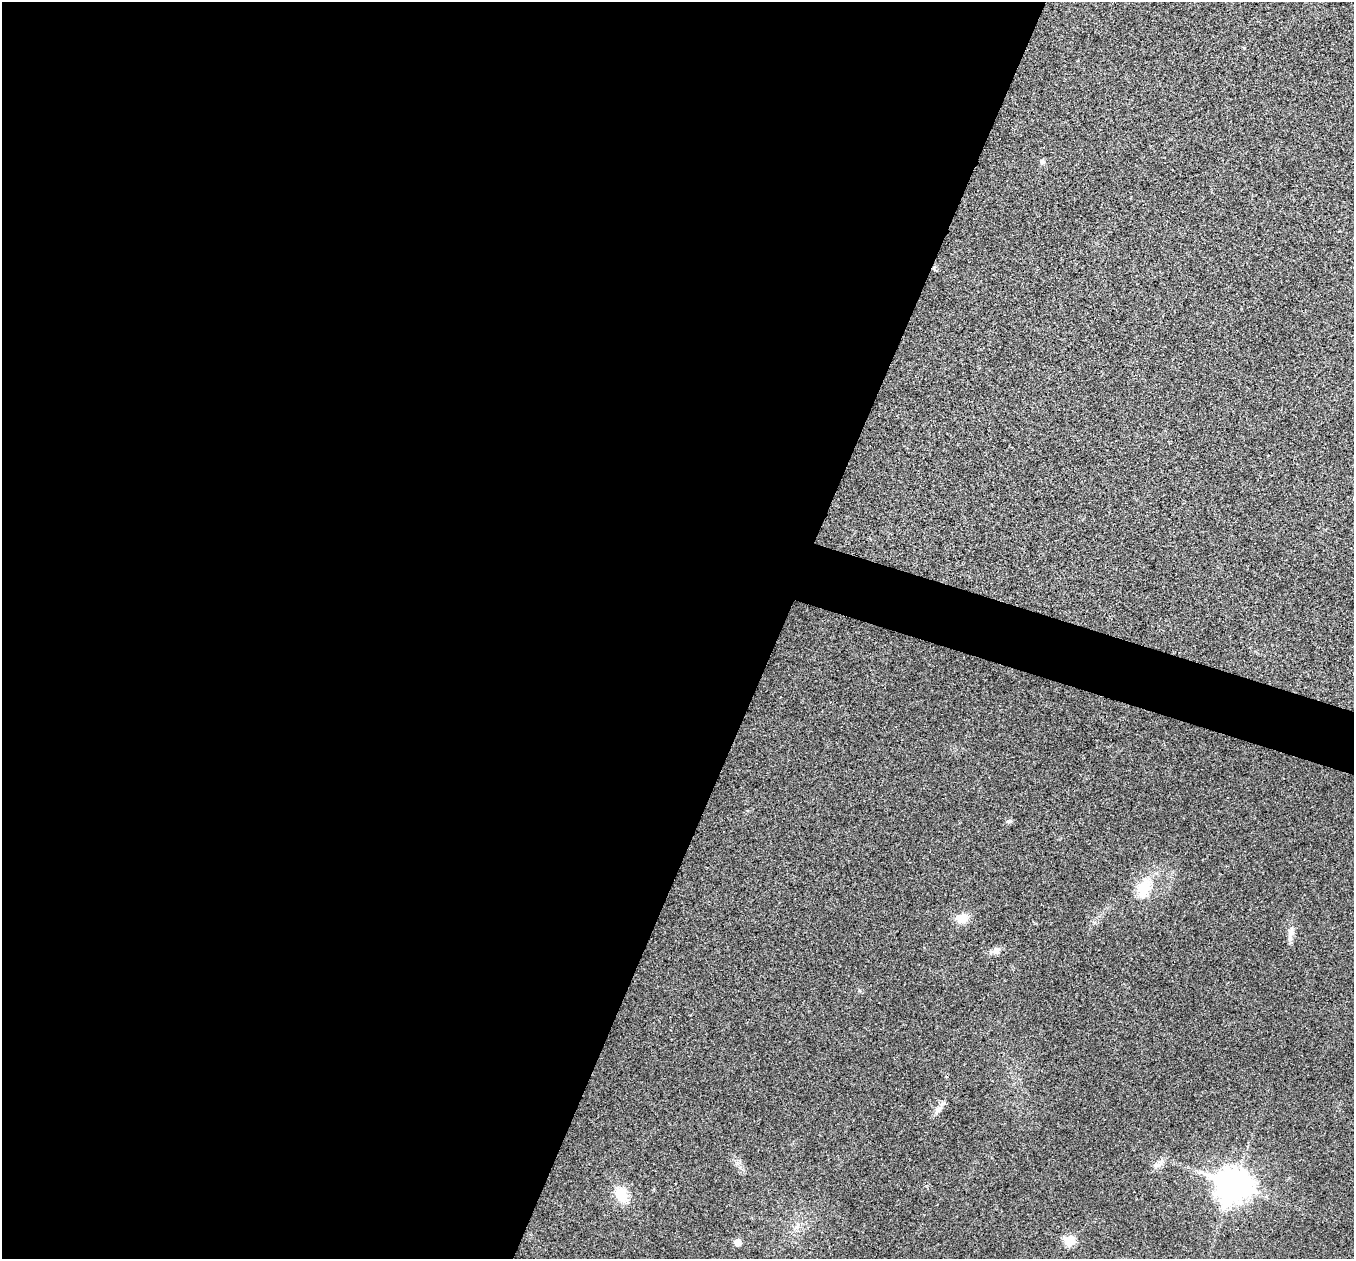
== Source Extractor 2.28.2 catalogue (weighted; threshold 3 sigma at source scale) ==
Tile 5 of 4 x 4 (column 1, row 2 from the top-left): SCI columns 3-1354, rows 2651-3907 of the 5417 x 5431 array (HDU 1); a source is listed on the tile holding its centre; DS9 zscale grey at full resolution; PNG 1356 x 1261 px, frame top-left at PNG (2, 2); no overlay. Shown black and unused: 60% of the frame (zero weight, under 3 of 4 exposures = <1% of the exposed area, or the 3 px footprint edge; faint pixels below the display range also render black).
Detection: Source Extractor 2.28.2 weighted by HDU 2 'WHT'; one run over the whole footprint, this tile lists its part. Background 0.0223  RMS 0.0052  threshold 0.0234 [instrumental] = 3 sigma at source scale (4.5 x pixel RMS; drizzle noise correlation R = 1.50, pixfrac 1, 0.05/0.05 arcsec/px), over >= 5 px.
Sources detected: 12; all 12 listed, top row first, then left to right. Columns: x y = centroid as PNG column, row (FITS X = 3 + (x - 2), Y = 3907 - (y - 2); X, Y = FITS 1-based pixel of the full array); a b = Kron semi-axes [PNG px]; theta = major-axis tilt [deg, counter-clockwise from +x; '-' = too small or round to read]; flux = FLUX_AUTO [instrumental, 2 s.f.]
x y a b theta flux
1042 161 6 6 - 1.4
1009 821 8 5 16 1.2
1143 889 27 17 70 14
962 918 12 10 9 7.8
1291 931 15 9 78 3.6
995 951 14 9 23 2.9
939 1108 8 7 - 2.2
1157 1165 11 7 23 2.6
1233 1185 13 11 -15 840
621 1195 19 13 -68 12
1070 1241 6 6 - 20
737 1242 6 5 - 5.4
Unlisted compact peaks at least as high as the median listed source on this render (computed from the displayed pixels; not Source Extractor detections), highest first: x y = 737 1163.